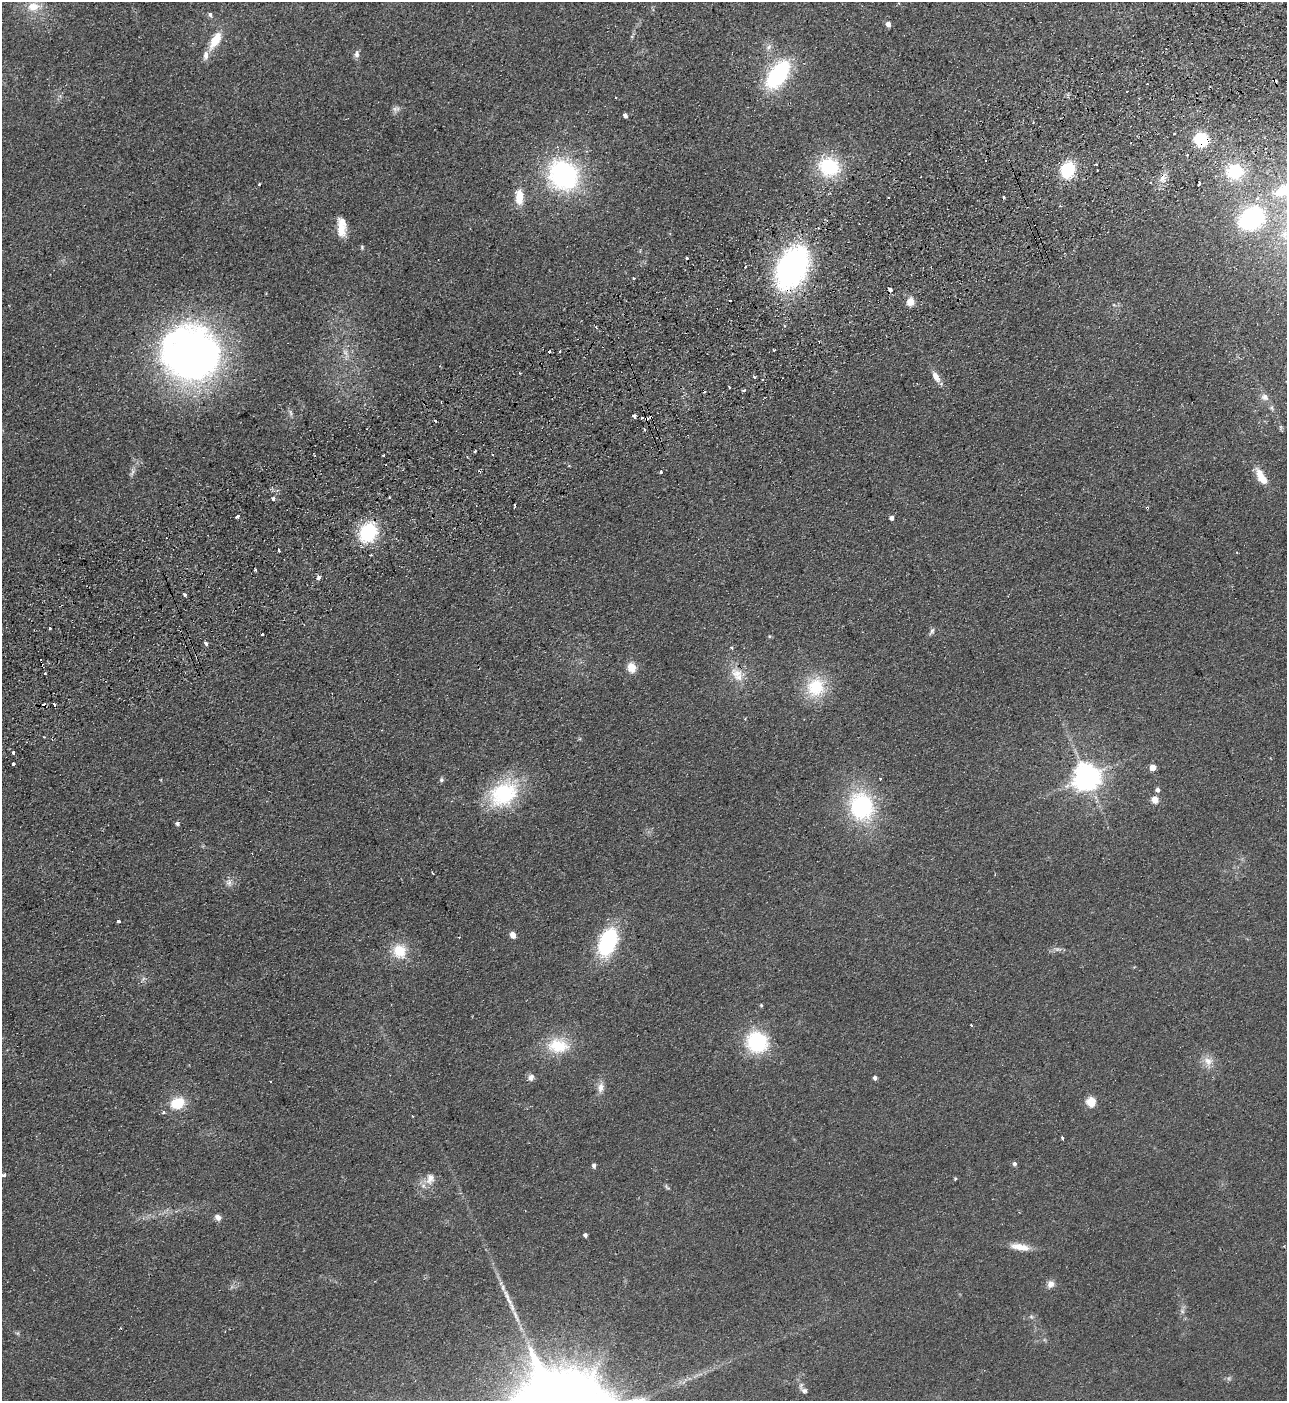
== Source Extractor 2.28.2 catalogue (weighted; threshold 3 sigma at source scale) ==
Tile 10 of 4 x 4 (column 2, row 3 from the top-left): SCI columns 1468-2752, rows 1453-2851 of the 5634 x 5702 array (HDU 1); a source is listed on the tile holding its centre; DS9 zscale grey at full resolution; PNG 1289 x 1403 px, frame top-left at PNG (2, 2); no overlay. Shown black and unused: <1% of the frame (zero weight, under 2 of 3 exposures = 3% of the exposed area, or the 3 px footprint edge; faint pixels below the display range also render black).
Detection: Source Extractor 2.28.2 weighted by HDU 2 'WHT'; one run over the whole footprint, this tile lists its part. Background 0.113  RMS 0.011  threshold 0.0487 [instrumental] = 3 sigma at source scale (4.5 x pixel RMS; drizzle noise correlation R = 1.50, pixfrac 1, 0.05/0.05 arcsec/px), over >= 5 px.
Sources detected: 137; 2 too faint to see at this stretch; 2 inside a brighter object's white glare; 24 cosmic-ray / hot-pixel residue — not listed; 1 inside a brighter listed object's ellipse — not listed separately; the other 108 listed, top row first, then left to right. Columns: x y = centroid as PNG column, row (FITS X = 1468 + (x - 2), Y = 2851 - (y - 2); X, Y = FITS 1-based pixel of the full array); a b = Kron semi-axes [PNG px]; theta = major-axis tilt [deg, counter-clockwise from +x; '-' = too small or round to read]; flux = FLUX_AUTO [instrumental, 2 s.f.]
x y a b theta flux
33 7 18 13 11 18
210 14 7 5 -74 2.2
888 24 5 4 - 8.1
215 40 20 9 60 24
769 47 10 6 53 4.5
357 54 11 7 88 4.2
778 74 26 14 55 130
615 98 2 2 - 1
625 115 4 4 - 4.3
1201 139 11 10 - 64
829 167 19 16 -28 76
1068 170 17 14 76 44
1235 172 22 20 7 46
563 175 32 28 -52 170
1163 178 12 10 -88 8.7
259 184 3 3 - 1.4
1199 184 4 3 - 4.2
1284 190 30 16 22 46
519 197 20 10 -89 19
1004 198 3 3 - 3.8
1251 219 18 14 35 180
342 227 22 9 -86 17
362 247 6 5 - 1.5
745 267 3 2 - 2
792 268 32 20 64 360
890 290 4 3 - 10
910 302 8 8 - 11
784 326 4 3 - 1.3
774 350 3 3 - 1.9
560 351 4 2 - 0.96
194 355 78 37 10 450
519 373 3 2 - 1
754 377 3 3 - 1.9
936 377 14 7 -61 9.8
729 387 3 2 - 1.7
744 390 5 3 - 1.7
1265 397 11 9 -33 6.2
290 412 9 5 -69 2.8
634 416 4 4 - 7.4
644 430 3 3 - 2.8
475 451 3 3 - 2.3
383 455 4 2 - 0.81
132 471 11 4 -90 3.5
661 471 3 3 - 3.2
1261 477 22 9 -58 18
273 498 4 3 - 4.2
1147 508 4 3 - 1.6
238 516 4 3 - 6.9
892 518 4 4 - 4.5
368 532 19 15 59 70
279 550 4 2 - 2.1
255 570 3 3 - 3.3
319 578 6 4 46 2.8
185 595 3 3 - 4.7
49 628 3 3 - 2.5
932 631 10 5 63 2.8
262 634 3 3 - 5
769 636 5 4 - 1.2
206 643 4 3 - 4.2
732 647 3 3 - 13
632 667 11 9 -72 14
737 673 19 14 -21 18
816 687 27 23 62 46
54 705 4 3 - 8.5
13 752 3 3 - 2.4
13 764 3 3 - 4
1153 767 5 4 - 15
1087 777 8 8 - 1300
441 780 7 6 - 2.2
1157 789 5 4 - 3.7
504 794 41 30 37 83
1155 800 5 5 - 22
861 806 30 25 -73 120
177 823 5 5 - 2.4
432 873 3 2 - 1.4
229 882 12 8 -74 5.3
119 921 3 3 - 7
513 935 5 4 - 12
608 942 29 16 68 100
1058 949 12 6 -5 3.9
399 951 19 18 - 26
761 1005 5 4 - 1.2
971 1025 3 2 - 2.3
757 1042 20 19 - 85
558 1046 30 20 -2 37
1208 1061 16 12 -64 11
531 1077 9 7 61 4.9
875 1078 4 4 - 3.3
601 1087 15 9 82 7.5
1091 1102 5 5 - 54
178 1103 16 12 19 27
163 1112 5 4 - 1.8
412 1116 3 2 - 0.8
1062 1138 4 3 - 3.7
1014 1164 5 5 - 3.2
594 1165 5 4 - 3.2
4 1175 4 4 - 3.2
430 1179 17 12 71 11
955 1179 4 3 - 1.5
667 1187 11 4 -45 2
218 1217 8 7 - 4.9
585 1235 4 3 - 2.8
1020 1247 26 8 -10 15
1050 1284 10 8 67 6
1182 1311 7 5 -47 2.8
1031 1317 7 5 -29 2
18 1333 6 4 72 1.5
803 1389 18 7 -55 6.3
Overlapping masked pixels (flux is a lower limit): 4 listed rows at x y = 1201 139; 792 268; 890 290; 1147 508
Isophote crosses this tile's border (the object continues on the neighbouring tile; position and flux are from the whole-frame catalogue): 2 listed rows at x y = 1284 190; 1251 219